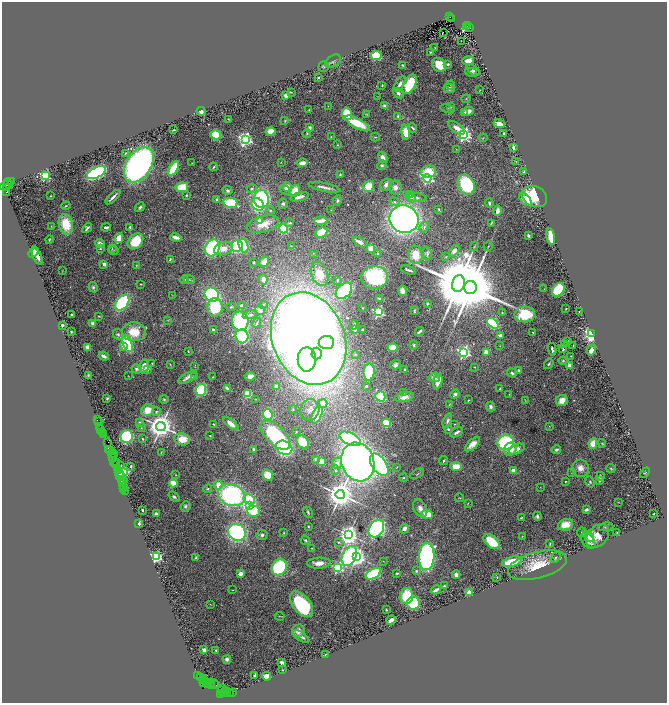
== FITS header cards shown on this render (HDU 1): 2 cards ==
NAXIS1  =                 1329
NAXIS2  =                 1401

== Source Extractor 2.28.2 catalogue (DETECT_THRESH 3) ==
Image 1329 x 1401 px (HDU 1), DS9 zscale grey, zoomed out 1/2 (1 PNG px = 2 x 2 image px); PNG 669 x 705 px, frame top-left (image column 1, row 1401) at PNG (2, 2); each listed source drawn as its Kron ellipse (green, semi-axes under 4 px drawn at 4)
Background 2.72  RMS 0.049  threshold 0.148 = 3 sigma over >= 5 px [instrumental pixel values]
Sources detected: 507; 37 cannot appear on this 1/2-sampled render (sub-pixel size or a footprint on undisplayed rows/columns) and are neither listed nor drawn; the other 470 listed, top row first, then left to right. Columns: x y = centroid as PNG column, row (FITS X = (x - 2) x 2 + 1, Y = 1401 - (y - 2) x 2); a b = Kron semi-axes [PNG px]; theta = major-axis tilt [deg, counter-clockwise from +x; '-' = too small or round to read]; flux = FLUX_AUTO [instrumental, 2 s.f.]
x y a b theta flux
450 17 4 1 - 360
452 18 2 2 - 700
466 26 4 2 - 260
468 26 3 1 - 510
470 27 2 2 - 590
443 32 2 1 - 37
461 41 2 1 - 27
435 48 2 1 - 3.5
431 52 2 2 - 8.2
376 56 5 4 - 360
333 61 8 5 35 28
468 61 6 3 6 82
448 64 4 3 - 13
402 65 2 2 - 11
439 65 8 6 -43 160
324 67 5 5 - 14
473 70 8 4 -41 26
471 72 6 3 -12 24
318 78 2 2 - 7.5
400 84 9 3 58 35
410 84 10 6 61 460
382 85 2 2 - 8.2
451 85 4 3 - 9.1
449 88 6 4 -11 37
480 90 2 2 - 4.1
291 92 4 2 - 6.5
398 93 6 4 -41 25
286 96 2 2 - 180
378 96 3 2 - 3.1
466 99 4 3 - 8.3
328 106 2 2 - 3
384 106 4 3 - 25
451 106 4 3 - 9.6
448 109 7 4 -14 17
309 110 2 2 - 4.8
201 111 4 3 - 32
468 111 5 4 - 64
465 113 3 3 - 28
347 114 6 5 - 260
366 114 3 2 - 4.2
398 116 4 4 - 16
228 119 3 2 - 5.7
285 121 4 3 - 9.6
357 123 14 5 -27 270
499 124 5 3 - 57
310 128 4 3 - 26
413 128 5 2 - 21
457 128 9 4 -36 88
173 130 3 2 - 9.4
271 131 5 4 - 140
406 132 7 4 -83 180
307 133 4 4 - 11
504 133 2 2 - 7.8
464 134 4 3 - 3200
216 135 5 4 - 370
331 137 2 1 - 4.3
375 137 4 2 - 7.1
483 138 4 2 - 4.6
245 139 4 4 - 3600
338 145 3 3 - 7.4
513 147 4 2 - 28
456 149 2 2 - 3
125 153 3 2 - 6
383 157 6 4 -62 55
516 161 4 1 - 4.5
281 162 2 1 - 2.9
192 163 2 2 - 3.3
302 163 5 3 - 88
139 165 19 12 57 3500
382 165 5 4 - 19
213 167 4 2 - 9.1
173 168 8 3 58 390
524 171 4 3 - 10
429 172 7 6 - 240
96 173 10 5 28 1800
340 174 2 2 - 8.5
45 176 3 3 - 950
427 178 4 3 - 2100
12 181 3 2 - 180
8 184 5 3 - 2200
6 185 7 3 19 1200
386 185 6 5 - 43
466 185 10 8 -60 690
369 186 6 5 - 180
182 187 6 4 10 260
287 187 5 4 - 71
324 187 16 3 -12 45
395 187 7 6 - 45
7 188 3 2 - 1400
252 188 5 4 - 16
227 190 5 3 - 20
285 190 6 3 -26 20
295 191 6 5 - 140
6 192 2 1 - 1000
186 195 3 2 - 8.6
409 195 3 2 - 230
51 196 2 2 - 8.6
535 196 13 10 -25 420
113 197 9 2 44 35
299 197 9 3 15 56
416 197 10 4 -6 33
411 198 4 4 - 20
217 199 3 2 - 14
261 199 9 7 -85 1200
337 200 5 4 - 19
526 200 7 4 -46 200
394 202 5 4 - 18
230 203 7 5 -12 530
489 203 4 3 - 18
258 204 7 5 -48 740
283 204 5 4 - 19
66 206 5 3 - 14
140 207 5 3 - 17
439 209 3 2 - 11
270 210 4 4 - 15
331 210 2 2 - 3.4
497 211 5 3 - 48
404 219 14 13 - 4700
259 221 4 3 - 47
321 221 7 3 4 110
290 223 4 3 - 17
491 223 4 1 - 7.4
66 224 10 7 -75 330
263 224 16 8 15 150
51 226 4 2 - 5.9
106 227 5 2 - 29
130 227 3 3 - 13
424 227 5 3 - 17
87 228 6 3 50 32
283 229 5 4 - 640
321 233 6 4 26 260
528 236 3 2 - 15
176 237 6 2 -15 74
551 237 8 3 -79 320
119 238 5 3 - 180
49 240 4 3 - 9.4
135 241 9 6 47 300
360 242 8 3 -29 65
100 243 5 3 - 40
237 246 6 6 - 1100
243 246 7 4 -72 340
291 246 2 2 - 4.8
474 246 5 2 - 9.4
488 246 5 3 - 8.2
100 248 3 2 - 8.9
212 248 9 7 62 1300
371 248 4 4 - 93
112 249 3 3 - 9.3
223 249 10 6 18 75
113 251 5 3 - 8.2
454 251 6 4 51 48
33 252 6 3 53 150
313 253 3 2 - 4.8
378 254 4 3 - 14
427 254 7 4 -78 20
415 255 9 7 -86 170
37 257 9 3 -62 51
446 257 3 3 - 7.9
170 259 3 2 - 13
254 262 3 3 - 16
264 262 5 4 - 120
104 264 3 3 - 29
136 265 2 2 - 4
409 270 8 2 -20 20
62 271 3 2 - 3.5
320 274 12 8 -69 160
375 277 13 11 4 920
189 279 6 3 -24 16
263 279 5 4 - 67
184 280 4 3 - 12
337 280 4 3 - 9.8
141 284 2 2 - 4.9
458 284 8 6 76 110000
93 287 5 4 - 18
470 288 6 6 - 110000
544 289 2 1 - 4.2
558 290 7 5 50 590
344 291 9 6 43 1100
402 291 5 3 - 60
212 294 7 6 - 1400
172 295 2 2 - 2.9
379 298 4 3 - 11
122 303 9 5 51 940
427 303 3 3 - 16
263 305 4 3 - 11
242 306 2 2 - 150
215 307 9 7 89 400
231 307 4 3 - 9.3
362 308 2 2 - 5
566 309 2 2 - 8.6
260 310 5 4 - 47
415 311 4 2 - 11
378 312 3 3 - 2100
579 312 2 1 - 3.9
502 313 3 2 - 5.7
525 314 10 8 1 410
71 315 2 2 - 34
250 315 7 4 13 17
99 316 3 3 - 6.3
168 320 3 2 - 4.7
240 321 10 8 -85 810
93 323 2 2 - 94
257 323 5 2 - 12
493 323 6 4 -39 760
62 325 2 2 - 66
354 325 5 1 - 9.8
213 330 4 2 - 27
355 330 3 2 - 13
363 330 2 2 - 42
71 332 3 2 - 7.9
134 332 12 9 0 220
419 332 5 2 - 23
533 332 2 2 - 15
118 334 6 5 - 20
591 334 4 3 - 2500
500 335 2 2 - 100
242 336 7 6 - 1100
309 338 48 36 -68 18000
326 342 7 6 - 410
567 342 3 2 - 8.9
127 344 9 4 -69 620
414 345 4 3 - 14
565 345 3 2 - 1.4
573 345 2 1 - 2.9
123 346 2 2 - 72
500 346 3 2 - 3.4
87 347 2 2 - 270
393 348 5 3 - 220
563 348 2 1 - 3.9
552 349 6 2 -79 23
591 350 5 3 - 42
188 351 4 2 - 7.2
464 352 4 3 - 2600
486 352 4 4 - 67
317 353 6 5 - 1400
355 354 3 2 - 5.8
104 356 5 2 - 31
571 356 2 2 - 4.5
307 359 12 9 90 1800
563 361 4 4 - 12
152 363 2 2 - 9.8
170 364 3 2 - 5.1
549 364 5 2 - 12
395 365 5 4 - 23
569 365 3 3 - 66
144 366 7 4 78 88
195 367 3 2 - 3.3
475 367 2 2 - 6.2
136 369 5 4 - 21
148 369 3 2 - 28
405 370 3 3 - 14
519 370 4 4 - 22
369 372 8 5 86 540
512 373 5 4 - 23
88 375 3 2 - 9.5
128 376 2 1 - 3
250 376 5 4 - 58
188 377 10 3 29 37
194 377 4 3 - 8.4
213 377 2 2 - 4.2
434 378 5 4 - 39
438 381 7 3 74 100
366 386 3 2 - 11
277 387 3 3 - 46
227 388 3 2 - 31
500 389 3 2 - 6.8
201 390 6 5 - 820
404 392 3 2 - 5.6
247 394 4 4 - 300
455 394 5 3 - 28
509 394 2 2 - 2.8
380 396 5 5 - 750
404 397 10 5 13 61
107 398 2 2 - 7.6
164 399 4 4 - 11
256 399 3 2 - 5.5
468 400 2 2 - 7.7
525 400 4 2 - 4.9
562 400 6 5 - 88
323 403 4 4 - 160
449 404 4 2 - 6.3
490 407 5 4 - 29
293 409 4 3 - 9.6
147 410 7 6 - 140
310 410 11 9 70 78
156 411 4 4 - 14
268 414 6 4 -65 490
317 415 9 4 65 250
97 420 2 1 - 100
447 421 8 4 71 26
98 422 2 1 - 310
139 422 4 3 - 11
386 423 4 4 - 190
213 424 3 2 - 5.8
231 424 9 4 -38 71
455 424 3 2 - 4.8
100 426 3 2 - 220
161 426 5 4 - 15000
549 426 2 2 - 3
141 428 4 3 - 8.2
101 429 2 1 - 390
448 429 4 3 - 12
296 432 3 3 - 6.6
457 432 7 2 29 26
103 433 3 1 - 280
103 434 2 1 - 180
276 435 18 9 -45 1200
210 436 3 2 - 5.9
127 437 6 6 - 840
142 439 4 2 - 8.8
182 439 8 6 -11 150
350 439 11 6 -24 1100
108 442 3 1 - 340
303 442 7 5 -48 200
506 443 8 7 - 1100
602 443 4 2 - 7.1
473 444 9 4 43 80
593 444 5 4 - 120
284 448 8 6 -29 1700
109 449 4 1 - 570
253 449 3 3 - 19
510 449 7 6 - 84
517 449 8 4 23 70
111 450 3 1 - 550
556 450 4 3 - 22
161 452 3 2 - 4.2
112 453 4 2 - 530
114 454 2 1 - 620
112 458 3 1 - 620
315 459 4 2 - 7
443 461 4 2 - 9.3
114 462 4 1 - 280
116 462 4 2 - 660
321 462 4 3 - 190
358 462 20 16 -72 6300
337 463 6 5 - 36
116 464 4 2 - 700
379 465 12 7 -55 1700
121 466 3 2 - 6
131 466 2 2 - 8.7
397 467 4 2 - 5.5
456 467 5 4 - 140
117 468 3 1 - 170
580 468 9 8 - 69
611 469 4 3 - 10
335 470 5 4 - 15
513 471 3 3 - 100
121 472 7 4 5 900
120 473 2 1 - 350
572 473 3 3 - 7.1
645 473 6 2 47 7.2
417 474 7 3 31 11
119 475 3 1 - 300
176 475 3 2 - 6.4
267 475 6 5 - 190
121 476 2 1 - 640
600 476 4 3 - 15
403 478 4 3 - 9.8
123 480 2 1 - 160
600 480 4 3 - 20
121 481 4 1 - 480
565 481 2 2 - 5.9
590 482 5 3 - 14
173 483 4 3 - 230
122 484 2 1 - 230
218 485 5 4 - 87
123 486 2 1 - 280
540 487 2 1 - 2.5
124 488 2 1 - 240
208 489 5 3 - 9.8
125 491 2 1 - 130
340 494 4 4 - 19000
232 495 14 10 -22 1800
174 497 6 4 -39 22
460 498 4 1 - 4.3
249 499 6 5 - 390
618 502 3 2 - 3.1
468 503 3 2 - 4.6
185 506 5 4 - 20
250 506 3 3 - 3700
420 508 10 6 -63 54
142 510 3 2 - 13
586 510 4 3 - 27
253 511 6 5 - 320
308 512 6 3 -62 12
156 514 3 3 - 23
427 514 6 4 -6 150
654 514 2 2 - 8.8
537 516 4 3 - 21
521 518 4 2 - 12
139 523 3 2 - 16
565 525 8 5 19 160
308 526 2 2 - 5.6
606 527 7 3 6 15
376 529 9 7 56 1900
404 529 5 4 - 29
237 532 9 8 - 1600
284 532 4 2 - 6.2
582 532 4 2 - 8.8
617 532 2 1 - 2.2
262 535 5 5 - 25
349 535 4 4 - 7100
522 536 3 2 - 4.5
589 536 6 3 -62 77
597 536 13 9 46 120
305 540 5 3 - 11
588 541 9 5 -51 39
338 542 3 2 - 10
492 542 9 5 -40 330
550 544 3 2 - 11
312 548 2 2 - 4.8
349 556 10 7 65 1300
156 557 3 3 - 1900
357 557 4 3 - 5800
427 557 13 7 87 2200
555 557 6 3 53 18
196 558 3 2 - 16
383 561 2 1 - 3
512 562 10 5 12 300
319 563 12 5 2 89
537 565 30 13 15 300
279 567 8 7 - 800
337 568 4 3 - 1400
416 571 3 3 - 11
241 573 4 4 - 51
397 573 3 2 - 13
373 574 8 4 27 740
456 575 4 3 - 32
497 577 2 2 - 5.2
444 586 3 2 - 13
233 590 2 1 - 2.3
436 590 5 2 - 50
469 593 4 4 - 83
406 596 8 6 80 380
414 603 6 6 - 620
210 604 3 1 - 3.3
301 604 15 8 -51 1000
386 610 2 2 - 7.1
280 616 5 2 - 6.3
391 620 5 3 - 68
298 631 6 6 - 61
301 637 9 3 -35 37
204 650 3 3 - 28
216 650 3 2 - 7.4
326 654 4 2 - 4
227 659 4 4 - 27
282 663 3 2 - 59
282 670 3 2 - 6.2
255 675 3 3 - 20
197 676 2 1 - 200
267 676 4 3 - 110
201 677 3 1 - 270
203 679 3 2 - 570
203 681 2 1 - 140
204 682 3 2 - 310
208 682 4 1 - 380
206 683 4 2 - 670
210 683 4 2 - 490
214 683 3 2 - 300
207 685 2 2 - 170
211 685 3 2 - 63
216 685 2 1 - 320
223 689 4 2 - 1100
221 691 3 2 - 720
225 692 5 2 - 1100
228 692 2 1 - 240
232 692 2 1 - 500
227 693 2 2 - 250
230 693 3 1 - 370
220 694 2 1 - 180
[37 sub-pixel or undisplayed-footprint detections neither listed nor drawn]